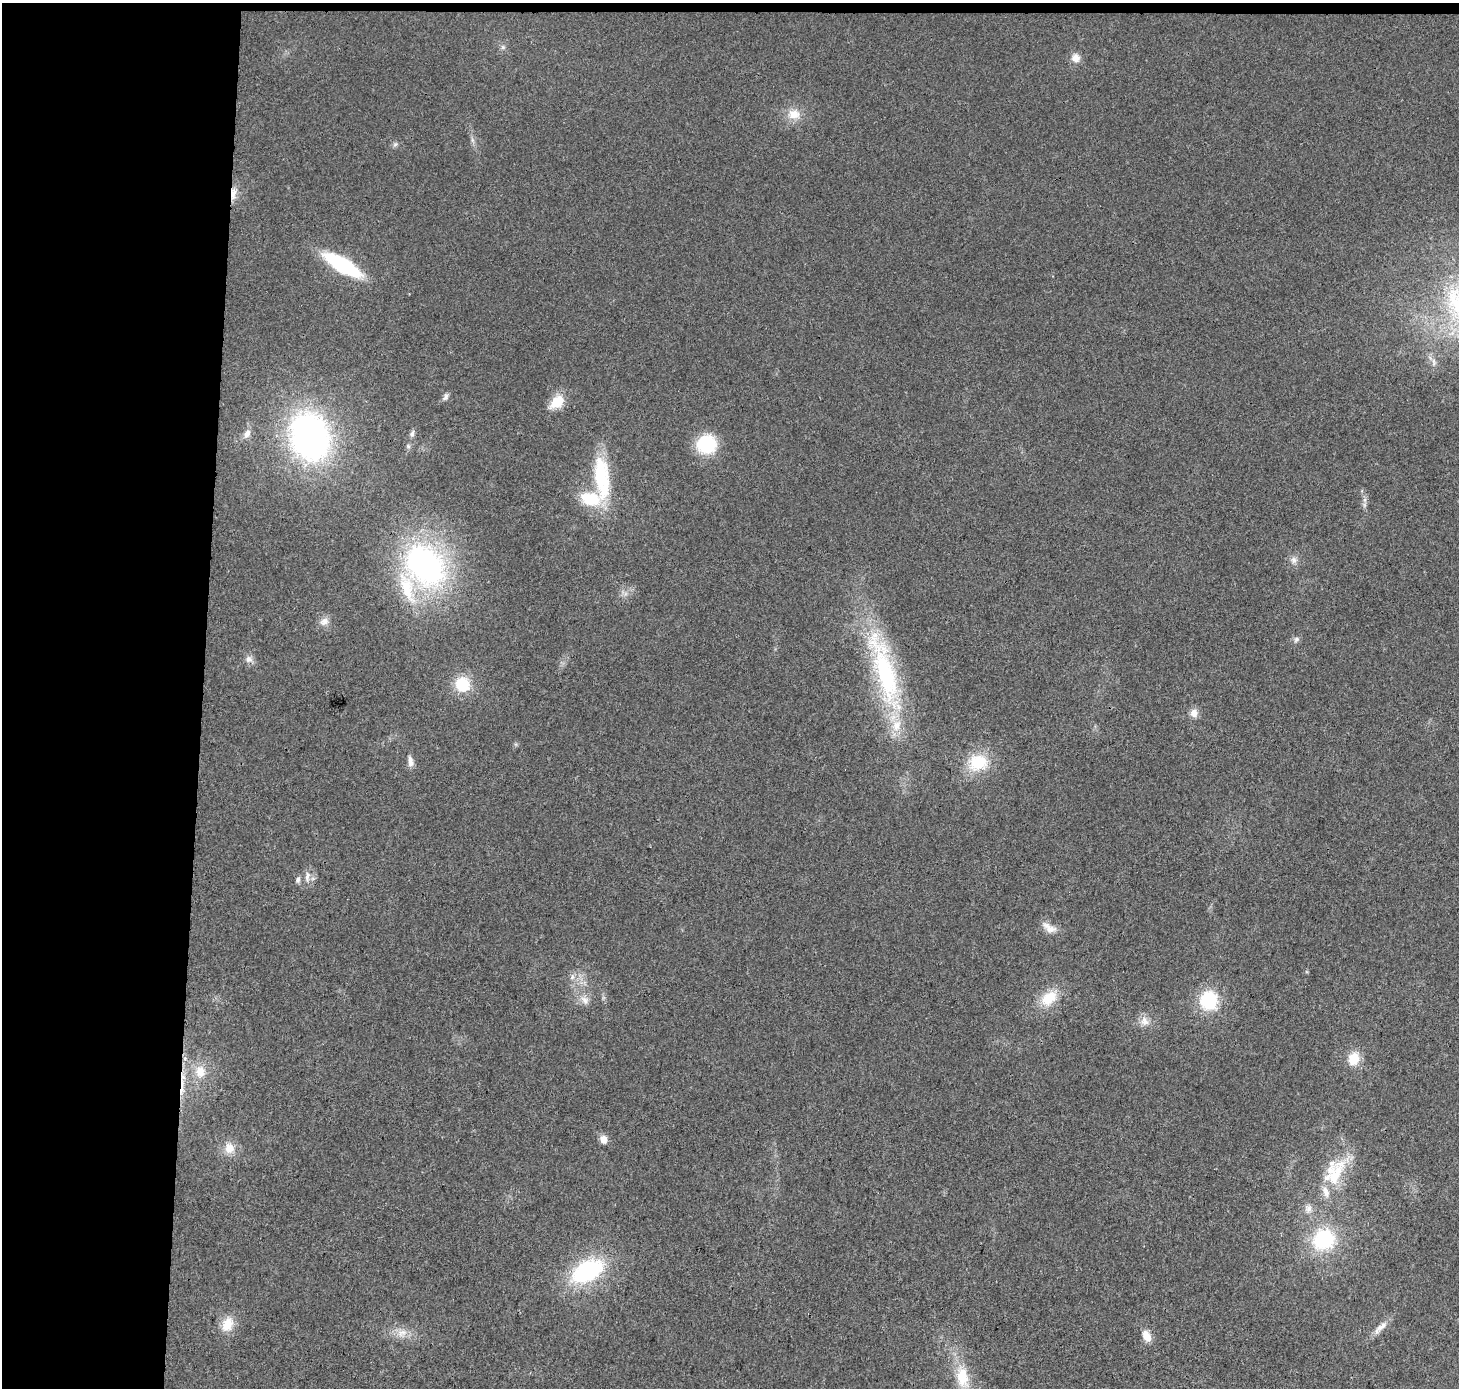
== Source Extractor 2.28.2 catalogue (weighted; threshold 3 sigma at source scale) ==
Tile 1 of 3 x 3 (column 1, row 1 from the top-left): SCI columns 9-1465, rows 3011-4396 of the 4379 x 4623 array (HDU 1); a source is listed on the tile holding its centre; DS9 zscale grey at full resolution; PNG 1461 x 1390 px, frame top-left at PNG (2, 3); no overlay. Shown black and unused: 14% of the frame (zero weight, under 3 of 4 exposures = <1% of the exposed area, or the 3 px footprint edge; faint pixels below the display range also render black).
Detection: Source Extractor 2.28.2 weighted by HDU 2 'WHT'; one run over the whole footprint, this tile lists its part. Background 0.0188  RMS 0.0038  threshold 0.017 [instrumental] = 3 sigma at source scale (4.5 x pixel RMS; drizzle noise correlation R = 1.50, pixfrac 1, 0.0396/0.0396 arcsec/px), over >= 5 px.
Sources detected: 55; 1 cosmic-ray / hot-pixel residue — not listed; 7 inside a brighter listed object's ellipse — not listed separately; the other 47 listed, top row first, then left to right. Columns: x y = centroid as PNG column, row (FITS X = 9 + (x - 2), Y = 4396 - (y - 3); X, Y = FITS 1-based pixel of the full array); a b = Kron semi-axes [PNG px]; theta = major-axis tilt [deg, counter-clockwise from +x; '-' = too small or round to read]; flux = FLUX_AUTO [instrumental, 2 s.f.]
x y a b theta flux
503 47 7 6 - 0.88
1076 58 12 11 - 3
794 114 18 14 -3 6
472 140 7 4 -71 0.88
395 144 7 6 - 0.87
233 194 19 7 87 3.8
342 265 35 11 -31 41
1434 362 11 6 -84 1.6
446 397 11 5 67 1.2
557 402 19 12 41 8.6
247 434 14 8 64 2.5
412 434 8 6 72 1.1
310 437 41 32 -72 140
706 444 17 16 - 23
408 446 6 5 - 0.78
601 476 47 20 -88 27
1365 500 7 5 90 1.2
1294 560 9 9 - 1.9
425 565 45 32 -49 110
324 621 13 10 29 2.8
1296 639 8 6 55 1.1
249 659 10 9 - 2.1
884 671 110 25 -74 66
462 684 18 16 -61 12
1194 713 11 10 - 2.6
410 761 16 7 -83 2.1
978 762 26 22 16 15
307 877 17 7 82 2.6
298 880 9 6 73 1.1
1049 928 22 10 -30 4
572 977 8 6 77 1.4
1049 998 26 16 41 10
585 1000 13 10 -50 3
1209 1000 22 21 - 19
1144 1021 13 11 -66 3.3
1353 1059 17 13 72 6.8
200 1071 18 15 -79 7
603 1139 8 7 - 3.2
229 1148 15 14 - 5
1335 1171 46 25 58 21
1324 1240 19 18 - 31
587 1271 31 18 29 46
227 1324 20 14 61 6.9
1381 1326 21 7 40 3.3
402 1333 14 9 35 3.5
1146 1336 14 9 -65 4.1
962 1377 35 18 -81 15
Overlapping masked pixels (flux is a lower limit): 1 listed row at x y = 233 194